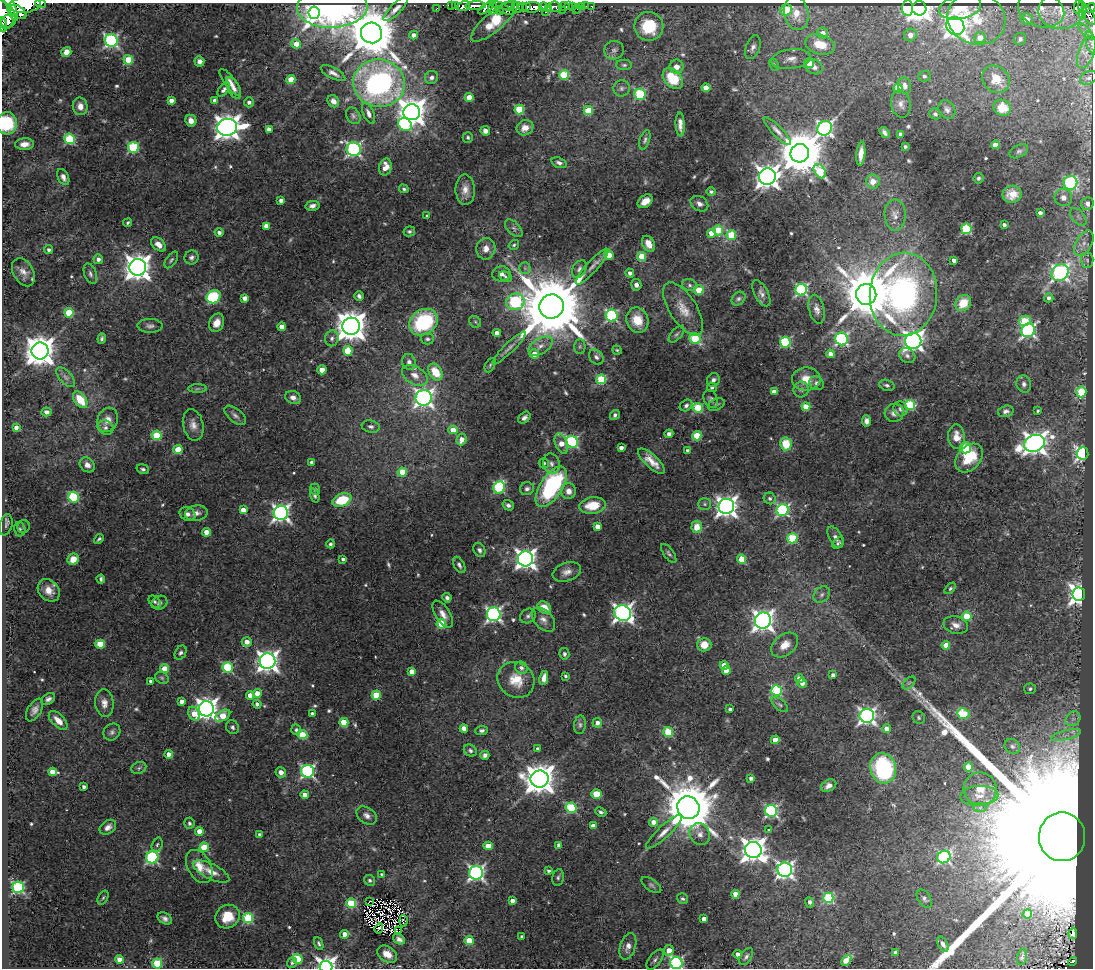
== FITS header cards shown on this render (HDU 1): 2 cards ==
NAXIS1  =                 1091
NAXIS2  =                  966

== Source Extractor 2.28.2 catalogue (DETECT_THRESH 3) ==
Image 1091 x 966 px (HDU 1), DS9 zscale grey, 1 PNG px = 1 image px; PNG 1095 x 970 px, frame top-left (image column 1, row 966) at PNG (2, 3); each listed source drawn as its Kron ellipse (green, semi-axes under 4 px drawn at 4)
Background 0.842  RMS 0.046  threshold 0.138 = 3 sigma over >= 5 px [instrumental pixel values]
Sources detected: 610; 4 with non-positive FLUX_AUTO (blend fragments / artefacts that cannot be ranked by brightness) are neither listed nor drawn; of the other 606, the 500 brightest by FLUX_AUTO listed and drawn (106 fainter detections omitted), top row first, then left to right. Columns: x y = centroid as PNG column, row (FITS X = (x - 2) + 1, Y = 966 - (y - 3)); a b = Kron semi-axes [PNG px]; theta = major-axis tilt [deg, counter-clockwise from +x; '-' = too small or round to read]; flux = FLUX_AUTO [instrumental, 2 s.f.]
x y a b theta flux
40 4 5 2 - 47
25 5 15 8 5 1300
451 5 3 2 - 18
455 6 3 2 - 16
463 6 7 4 20 340
476 6 10 4 2 550
508 6 6 3 -1 120
522 6 3 3 - 52
564 6 5 3 - 37
569 6 2 2 - 11
572 6 3 3 - 76
582 6 3 3 - 34
586 6 2 2 - 5.9
592 6 3 3 - 12
11 7 15 4 -69 860
332 7 35 20 2 1200
502 7 14 4 -28 230
526 7 3 3 - 180
532 7 10 5 2 940
543 7 4 3 - 330
555 7 6 5 - 230
960 7 21 11 11 89
1078 7 7 3 79 17
1082 7 6 4 -77 73
486 8 9 4 35 190
493 8 7 3 79 170
517 8 6 5 - 280
549 8 4 3 - 34
907 8 8 5 86 290
919 8 7 7 - 2900
1091 8 5 3 - 130
396 9 16 5 45 17
436 9 3 3 - 31
577 9 5 3 - 23
563 10 3 2 - 12
786 10 6 5 - 130
1041 10 24 17 -18 60
1061 11 23 18 2 65
18 12 9 6 -33 1000
500 12 3 2 - 36
546 12 3 2 - 47
314 13 6 5 - 600
796 13 17 12 -77 72
4 14 15 10 -52 1500
1083 15 3 3 - 24
1089 16 10 5 -59 90
976 19 29 25 -17 150
1027 19 6 5 - 28
494 21 29 9 40 110
7 22 7 6 - 460
3 25 8 3 -78 360
649 26 14 14 - 140
955 26 9 8 - 2700
1086 32 10 3 -46 11
371 33 10 10 - 20000
823 33 5 5 - 34
414 35 4 4 - 20
910 35 7 6 - 28
980 37 6 5 - 32
1020 39 6 6 - 9.5
111 40 7 6 - 590
1091 43 12 5 -73 12
296 44 5 4 - 56
820 44 15 9 -17 83
753 47 12 7 70 15
614 50 10 9 - 14
66 52 5 4 - 30
1086 52 17 8 70 29
791 59 20 9 7 29
128 60 5 4 - 110
199 61 5 5 - 13
809 63 5 4 - 50
624 65 8 5 0 7.3
774 65 6 4 -63 5.6
676 67 7 7 - 19
814 67 9 7 -31 17
333 73 13 5 -27 17
564 75 5 5 - 210
924 76 6 5 - 6.6
431 78 7 6 - 11
673 78 12 8 -49 110
1089 78 9 6 26 9.7
291 79 4 4 - 79
996 79 15 12 -44 46
230 82 16 5 -53 22
379 83 26 23 -8 990
905 86 8 6 -78 18
233 88 12 5 -62 14
621 88 8 8 - 11
706 88 4 4 - 76
898 88 5 4 - 73
224 89 8 4 51 13
640 94 6 5 - 250
469 97 4 4 - 63
171 100 4 4 - 22
215 100 4 3 - 17
333 101 6 5 - 17
249 102 5 5 - 13
901 104 13 9 -77 20
80 106 9 7 -77 26
1002 108 9 8 - 51
519 109 5 5 - 170
947 110 10 7 -57 12
588 111 4 4 - 120
412 112 8 8 - 4500
369 113 11 5 -65 16
935 114 6 5 - 7.6
353 116 9 6 -60 9.5
191 121 6 5 - 22
7 123 11 10 - 160
405 124 7 6 - 260
680 125 12 4 -87 18
227 127 10 8 11 3400
525 128 9 7 30 30
825 128 8 7 - 900
269 129 4 4 - 19
485 131 5 4 - 16
777 131 19 5 -46 18
884 132 6 4 -56 9.6
900 134 4 3 - 18
468 137 5 5 - 5.9
69 139 5 5 - 230
645 140 10 5 72 8
24 144 9 6 4 23
995 145 4 4 - 57
133 147 5 5 - 260
905 147 3 3 - 7.5
354 149 7 6 - 740
1019 151 10 6 28 8.6
800 153 9 9 - 16000
861 154 12 4 85 27
559 163 8 5 -21 11
385 167 9 6 75 37
820 171 8 5 -56 150
63 177 8 5 -65 16
767 177 8 8 - 2900
978 178 5 5 - 6.2
873 181 7 6 - 28
1070 183 7 7 - 490
404 189 5 4 - 5.6
465 190 15 9 -88 29
711 192 5 4 - 5.9
1012 194 9 8 - 38
1063 198 9 8 - 22
281 200 4 4 - 17
645 201 8 6 36 29
1087 203 6 6 - 20
699 204 9 7 -33 16
312 206 7 4 10 13
1040 213 4 4 - 15
895 215 15 10 -90 25
427 216 3 3 - 5.8
1078 217 10 6 -50 15
128 223 4 4 - 6.3
1004 225 4 3 - 14
266 226 4 4 - 45
514 228 11 6 -45 9.5
966 229 5 5 - 260
718 230 5 5 - 94
409 231 6 5 - 6
219 232 4 4 - 12
712 233 4 4 - 54
731 235 5 4 - 150
1084 243 14 8 60 26
158 244 8 5 -43 27
648 244 8 6 -62 36
514 245 5 4 - 5.3
486 249 11 9 79 26
49 250 4 4 - 9.9
609 255 5 4 - 63
192 257 7 6 - 10
642 257 4 4 - 130
98 259 5 5 - 14
171 260 9 5 55 7.2
954 260 4 4 - 19
1087 260 8 6 -87 10
592 266 23 5 48 25
138 267 8 8 - 4000
525 268 5 5 - 6.5
579 269 9 6 59 12
23 272 15 10 -61 26
630 273 4 4 - 15
1060 273 9 7 38 900
90 274 11 6 -70 10
501 274 9 7 6 17
505 277 7 4 -29 6.6
636 285 5 5 - 14
689 285 7 6 - 8.7
699 290 5 4 - 110
801 290 6 5 - 480
761 293 14 7 -63 14
866 294 10 10 - 19000
903 294 41 33 86 1200
359 296 5 4 - 8.2
214 297 7 6 - 230
245 298 4 4 - 24
1049 298 5 4 - 13
738 299 7 6 - 7.7
515 302 9 8 - 400
963 303 8 7 - 78
551 306 12 12 - 43000
683 309 30 13 -58 61
817 309 15 7 -76 19
69 313 4 4 - 110
612 316 6 6 - 400
637 320 13 11 -71 65
1025 321 6 5 - 140
424 322 15 12 34 290
475 322 6 5 - 5.6
217 323 9 7 65 29
150 326 12 7 -2 12
351 326 8 8 - 5900
282 327 4 4 - 35
1028 330 7 6 - 630
497 333 4 4 - 29
676 334 10 5 48 7.9
332 338 8 6 80 11
102 339 5 3 - 6.9
427 339 7 5 2 7.3
695 339 6 5 - 230
841 339 6 6 - 500
913 341 8 8 - 1700
785 342 5 5 - 260
540 346 13 7 32 24
580 346 7 5 89 6.1
509 348 22 5 44 17
617 350 5 4 - 5.3
40 351 8 8 - 5900
348 351 5 4 - 110
534 354 5 4 - 33
830 354 4 4 - 32
907 356 9 7 -38 11
596 357 8 6 -48 11
409 362 8 7 - 14
490 365 8 5 65 5.4
322 370 4 4 - 45
435 372 9 6 -55 78
415 375 14 9 -30 29
66 377 12 6 -49 13
601 379 5 5 - 180
806 379 14 11 1 53
713 380 7 6 - 13
817 383 7 6 - 13
1024 384 9 7 -70 12
887 385 8 5 -16 8
712 387 5 4 - 9.1
197 389 9 4 1 6.3
801 390 8 7 - 11
774 392 4 4 - 23
1081 392 5 5 - 200
293 397 8 6 -23 17
424 398 8 8 - 1300
711 399 9 6 -65 8.4
80 400 9 5 -55 85
686 405 7 5 35 9.6
716 405 9 5 25 7.1
910 405 5 5 - 250
806 407 4 4 - 81
698 408 5 5 - 180
900 409 7 7 - 11
1006 411 8 5 16 10
1038 411 3 3 - 6
47 412 5 4 - 18
894 413 9 9 - 19
235 415 13 6 -40 13
615 415 5 4 - 8.3
524 418 7 5 42 12
108 420 12 10 65 34
867 421 5 4 - 16
193 425 16 10 -78 26
16 427 4 4 - 17
371 427 9 6 -11 9.7
105 428 8 7 - 14
453 430 4 4 - 50
669 434 4 4 - 14
157 435 5 5 - 170
697 436 4 4 - 120
956 437 12 8 -86 33
461 439 6 5 - 30
572 442 6 5 - 440
1035 443 11 8 22 2800
561 444 10 6 -68 38
786 444 6 6 - 88
621 448 4 3 - 14
966 448 5 5 - 170
178 450 5 4 - 96
688 451 4 4 - 13
1083 453 6 6 - 730
969 458 16 11 48 110
651 461 17 6 -43 36
312 462 4 3 - 13
544 463 5 5 - 6
551 464 10 8 -75 14
87 465 8 6 -42 20
143 469 6 4 -19 7.5
402 472 4 4 - 82
499 487 6 5 - 310
551 487 23 11 57 450
315 489 5 5 - 7.6
527 489 7 6 - 11
569 491 8 7 - 24
315 495 7 4 -72 8.1
73 497 5 5 - 300
770 498 6 5 - 9.1
342 500 10 6 18 130
705 504 6 6 - 6.7
508 505 6 5 - 9.5
593 506 13 8 8 78
726 506 8 7 - 2100
243 510 4 4 - 40
783 510 6 6 - 450
196 513 11 7 8 20
281 513 7 7 - 1200
188 514 8 6 -26 16
6 525 11 6 77 10
24 527 6 6 - 6
597 527 4 4 - 30
697 527 6 5 - 41
20 529 7 5 -76 6.7
207 532 4 4 - 54
835 537 12 6 -61 15
792 538 5 5 - 210
99 539 5 3 - 5.7
838 543 7 4 41 7
331 544 4 4 - 8.6
479 550 7 5 -62 10
669 553 11 5 -55 7.9
73 559 6 5 - 39
343 559 4 3 - 8.1
525 559 7 7 - 1900
742 559 4 4 - 110
459 565 9 5 -61 8.4
567 572 15 9 19 24
101 579 4 3 - 6.5
950 588 7 4 46 5.8
49 590 12 9 -46 37
1079 594 7 6 - 1900
822 595 9 7 46 11
447 598 5 4 - 9.1
155 602 7 5 -46 6.5
159 603 8 6 26 9.1
544 608 7 5 -37 46
623 613 8 7 - 1600
443 614 15 7 -57 23
494 614 7 7 - 880
528 616 8 6 38 9.2
967 616 5 4 - 130
543 620 14 9 -46 21
763 621 8 8 - 1900
441 624 5 4 - 120
956 625 12 8 -13 24
247 642 5 5 - 24
100 644 4 4 - 100
704 645 7 7 - 42
785 645 15 10 39 40
946 645 4 4 - 46
181 653 7 5 61 8.3
564 654 6 5 - 8
268 661 8 7 - 2300
724 665 4 4 - 45
227 667 5 5 - 260
165 668 4 4 - 66
521 668 6 6 - 9.8
412 671 4 4 - 33
726 671 4 4 - 44
833 675 4 3 - 15
565 676 3 3 - 6.5
162 678 7 5 -28 6.2
544 678 7 4 79 26
799 679 4 4 - 47
516 680 19 17 -38 69
151 681 3 3 - 8.2
802 683 5 4 - 17
909 683 8 4 45 7
1030 689 6 5 - 6.7
776 690 5 5 - 300
257 693 4 4 - 45
250 695 4 4 - 39
376 695 4 4 - 120
48 699 8 5 35 11
182 701 4 4 - 19
104 703 14 9 -84 24
257 704 4 4 - 12
780 705 10 5 -41 8
207 709 7 7 - 2400
730 709 4 3 - 9.1
34 710 12 6 60 17
312 713 4 3 - 9.3
194 714 7 5 -60 55
963 714 6 5 - 110
223 716 8 5 31 75
867 716 7 7 - 1100
919 718 7 6 - 6.2
1073 719 8 6 43 14
58 720 12 6 -45 29
344 722 4 4 - 110
597 723 5 4 - 19
580 725 9 6 84 9.4
232 727 7 6 - 9.1
464 728 4 4 - 40
886 729 4 4 - 26
296 730 5 4 - 6.8
482 730 6 4 7 8.3
112 732 9 7 43 11
668 732 5 5 - 140
302 735 5 4 - 150
1066 735 15 5 15 21
775 740 4 4 - 48
1012 746 8 7 - 10
538 749 4 3 - 13
470 751 7 5 -33 8.4
169 754 4 4 - 29
485 755 4 4 - 11
968 767 4 4 - 93
139 768 8 6 23 7.4
883 768 15 13 -73 420
307 771 6 6 - 620
52 772 4 4 - 37
281 772 5 5 - 18
751 778 4 4 - 12
540 779 9 8 - 5600
829 786 8 5 28 18
84 787 4 3 - 9.1
980 789 17 16 - 63
597 794 5 4 - 69
305 795 4 4 - 34
979 796 19 10 3 43
980 807 7 4 1 7.6
571 808 5 5 - 230
688 808 11 11 - 22000
771 811 6 6 - 550
601 812 6 4 -25 6.5
367 815 11 8 -36 17
654 822 4 4 - 42
189 823 5 5 - 6.9
593 826 4 4 - 21
108 827 9 6 36 17
769 830 3 3 - 5.3
199 831 4 4 - 33
664 832 24 6 43 28
700 834 11 10 - 22
260 835 4 4 - 14
1062 837 24 23 - 580000
157 845 7 5 72 6.3
559 845 4 4 - 21
488 846 4 4 - 55
204 847 4 4 - 120
753 850 8 8 - 3400
152 857 6 6 - 430
944 857 7 6 - 510
199 866 18 11 -61 45
785 870 7 7 - 1100
548 871 4 3 - 7.1
211 872 20 7 -26 33
476 873 7 7 - 910
382 875 4 3 - 7.7
558 877 8 5 79 7.6
370 880 6 5 - 6.3
651 885 11 5 -36 7.9
18 887 6 5 - 460
735 894 4 4 - 55
103 898 7 5 62 5.7
828 898 5 5 - 300
682 899 6 5 - 6.3
924 899 10 6 -56 10
512 900 4 4 - 21
370 901 4 2 - 7.4
810 902 5 3 - 12
351 903 5 5 - 180
1027 914 4 4 - 69
227 917 12 11 - 71
165 918 8 5 -31 12
248 918 5 5 - 230
704 919 4 4 - 34
403 921 5 4 - 10
379 928 5 3 - 6
399 931 3 3 - 440
1073 933 6 3 80 10
345 934 4 4 - 35
522 937 4 3 - 9.1
399 939 6 4 -36 13
469 940 4 4 - 87
319 944 7 4 -68 7
943 944 8 5 -61 12
628 946 14 7 71 21
669 950 5 5 - 36
896 953 4 4 - 20
387 954 11 7 -33 36
738 954 4 4 - 20
746 957 9 5 56 9.1
1022 957 8 4 77 7.2
120 959 4 4 - 37
298 959 5 4 - 160
655 960 12 6 53 11
846 960 6 4 48 77
1072 961 5 3 - 17
292 963 5 4 - 8.4
676 963 6 6 - 580
157 964 5 5 - 190
326 967 6 6 - 1900
At the frame edge (FLAGS 8, measured only in part): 13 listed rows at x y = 40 4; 25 5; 11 7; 1091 8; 4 14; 1089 16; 3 25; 1091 43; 7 123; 1062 837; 676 963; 157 964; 326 967
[106 fainter detections neither listed nor drawn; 4 non-positive-flux detections neither listed nor drawn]